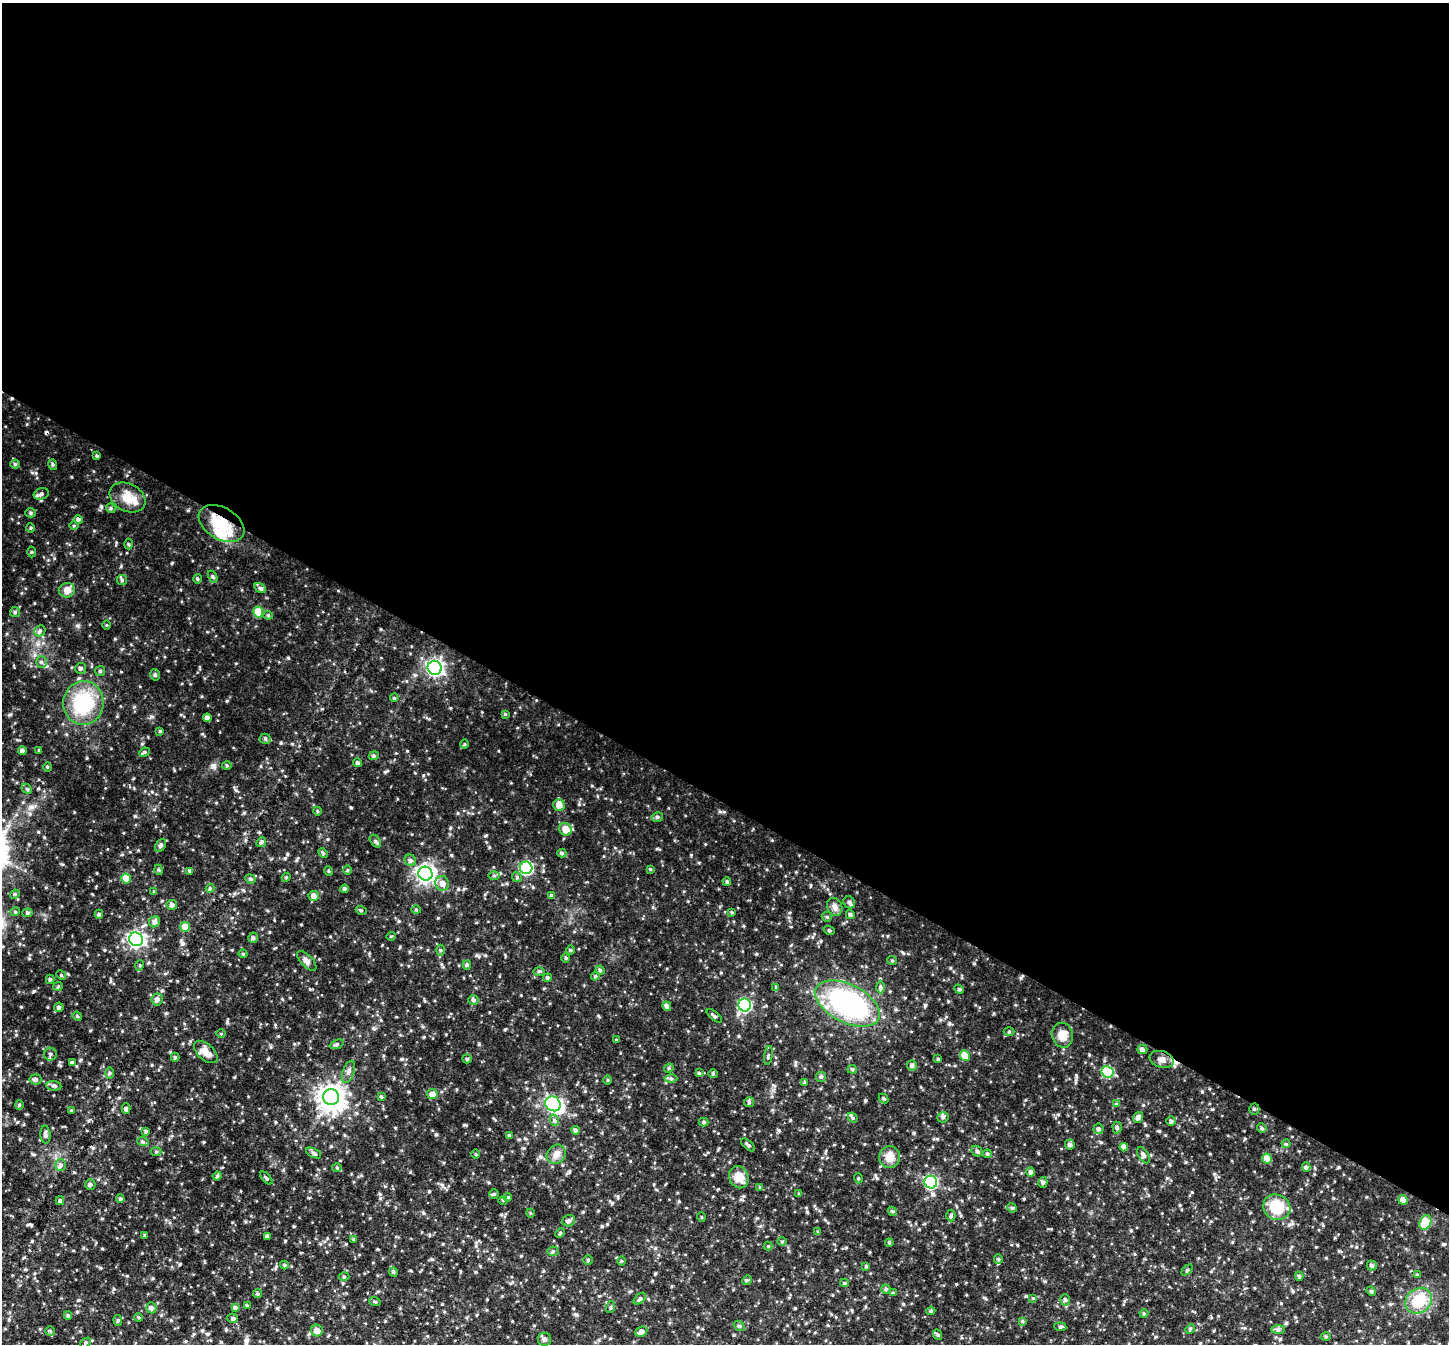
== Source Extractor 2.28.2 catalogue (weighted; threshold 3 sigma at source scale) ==
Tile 3 of 4 x 4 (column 3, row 1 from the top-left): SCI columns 2905-4351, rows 4322-5663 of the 5809 x 5819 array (HDU 1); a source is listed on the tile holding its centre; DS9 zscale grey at full resolution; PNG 1451 x 1346 px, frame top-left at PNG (2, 3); each listed source drawn as its Kron ellipse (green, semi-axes under 4 px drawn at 4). Shown black and unused: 60% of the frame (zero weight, under 3 of 4 exposures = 2% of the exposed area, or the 3 px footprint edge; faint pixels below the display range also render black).
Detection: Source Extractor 2.28.2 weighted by HDU 2 'WHT'; one run over the whole footprint, this tile lists its part. Background 0.0873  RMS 0.011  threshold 0.0477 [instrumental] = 3 sigma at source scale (4.5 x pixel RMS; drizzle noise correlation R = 1.50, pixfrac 1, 0.05/0.05 arcsec/px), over >= 5 px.
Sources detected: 269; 1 inside a brighter object's white glare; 2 cosmic-ray / hot-pixel residue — neither listed nor drawn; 3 inside a brighter listed object's ellipse — not listed separately; the other 263 listed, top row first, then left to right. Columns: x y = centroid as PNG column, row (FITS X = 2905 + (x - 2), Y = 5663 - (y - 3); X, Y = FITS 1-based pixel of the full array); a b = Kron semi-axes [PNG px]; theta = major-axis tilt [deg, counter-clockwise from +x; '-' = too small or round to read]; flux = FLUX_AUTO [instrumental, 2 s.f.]
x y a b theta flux
97 456 4 3 - 1.2
15 464 5 4 - 1.4
53 465 5 4 - 1.4
41 494 8 5 19 2.9
128 498 19 13 -27 14
111 508 5 4 - 1.4
31 513 5 4 - 1.5
78 519 4 4 - 2
221 524 25 16 -31 29
74 526 5 3 - 0.92
31 528 5 3 - 0.97
128 544 5 3 - 1.1
31 552 5 3 - 1
213 577 6 4 -59 1.4
197 579 5 3 - 1
122 580 5 5 - 1.5
260 588 6 4 -33 1.7
67 590 8 7 - 6.9
15 612 5 5 - 1.4
258 612 5 5 - 20
268 615 4 4 - 1.2
107 625 4 3 - 0.89
40 631 6 5 - 2
41 662 5 5 - 1.8
81 668 5 5 - 2.2
435 668 7 7 - 260
100 671 5 5 - 1.4
155 675 6 4 -76 1.7
394 698 4 3 - 0.91
83 703 22 20 84 55
505 714 4 4 - 1.1
207 718 4 4 - 3.4
160 731 4 4 - 0.97
265 739 5 5 - 1.7
464 744 5 3 - 0.97
22 750 4 4 - 2.3
39 750 4 4 - 0.97
144 752 5 4 - 1.5
374 756 5 4 - 1.5
358 763 4 4 - 2
227 765 5 3 - 1
47 767 4 3 - 0.96
27 789 6 4 -45 1.4
559 805 6 5 - 7.1
317 811 4 3 - 0.98
657 817 5 4 - 1.8
565 829 6 6 - 11
375 841 7 4 -52 1.7
261 842 5 4 - 1.7
160 845 7 5 60 2.3
323 853 6 3 -45 1.1
562 853 4 4 - 1.5
410 860 6 5 - 2.4
526 868 6 6 - 100
650 869 4 4 - 0.93
159 870 5 3 - 1.2
347 870 4 3 - 0.91
190 871 4 4 - 1.8
329 871 5 3 - 0.88
425 874 7 7 - 390
494 875 6 4 0 1.6
286 877 4 4 - 1.1
517 877 5 4 - 1.5
126 879 5 5 - 15
250 879 5 4 - 1.6
727 881 4 3 - 1.3
442 883 7 6 - 5.5
210 888 4 4 - 1.2
345 889 4 4 - 1.9
154 892 4 4 - 0.98
15 894 5 4 - 1.1
314 896 5 5 - 5
551 896 4 4 - 1.4
849 902 6 5 - 2.3
172 905 5 5 - 3.1
835 907 9 7 -66 4
416 909 5 3 - 1
361 910 5 3 - 1
15 912 4 4 - 1.1
732 912 4 3 - 1
28 913 5 4 - 1.6
99 914 4 4 - 1.6
850 915 4 4 - 2
827 917 5 5 - 1.5
155 922 6 5 - 2.9
185 927 5 5 - 13
829 930 5 3 - 1.1
391 936 5 3 - 0.76
253 938 5 4 - 2.1
136 939 7 6 - 260
440 950 5 3 - 1.1
570 950 5 3 - 1.1
243 954 4 4 - 1.1
566 958 5 3 - 1
892 960 5 3 - 0.87
307 961 12 6 -46 3.6
140 965 5 3 - 1.1
467 965 5 4 - 1.6
600 970 4 4 - 1.3
539 971 5 3 - 1.3
61 975 5 4 - 1.2
595 976 4 4 - 1.2
547 978 4 4 - 1.7
50 979 4 4 - 1.7
58 986 5 4 - 1.3
776 987 4 4 - 0.9
880 987 6 4 -89 1.8
959 989 5 4 - 1.3
157 999 6 6 - 2.9
473 1000 5 5 - 2
847 1004 35 19 -27 140
745 1005 6 6 - 100
667 1006 5 4 - 3.1
59 1007 5 4 - 1.7
77 1016 5 3 - 0.96
714 1016 9 3 -40 1.6
1009 1031 5 3 - 1
221 1034 5 3 - 0.92
1063 1035 12 10 -76 9.8
616 1040 4 3 - 0.91
337 1044 7 4 20 1.7
1142 1049 5 4 - 2.6
206 1052 14 8 -42 7.3
50 1054 6 6 - 2.4
768 1056 9 3 81 1.3
965 1056 5 5 - 16
175 1057 4 4 - 1.4
467 1059 5 4 - 1.3
938 1059 4 3 - 0.97
1162 1059 12 8 -18 5.8
72 1062 4 4 - 1.4
912 1065 5 5 - 2.1
669 1068 5 4 - 1.1
852 1069 4 4 - 1.3
348 1072 11 5 70 3.7
1107 1072 6 5 - 47
109 1073 6 4 89 1.5
699 1073 4 4 - 1.2
713 1074 4 4 - 1.1
821 1077 5 5 - 1.5
671 1078 6 4 -1 1.8
35 1079 6 5 - 2.5
608 1080 5 3 - 0.88
805 1082 4 4 - 1.3
54 1086 7 4 -8 2
432 1094 5 5 - 5
331 1097 8 8 - 810
381 1097 4 3 - 1.2
884 1099 5 3 - 1.2
749 1102 5 5 - 1.4
553 1104 8 7 - 200
1116 1104 4 4 - 0.97
19 1105 4 4 - 1.1
126 1109 5 4 - 1.9
1254 1109 5 5 - 1.6
71 1110 3 3 - 0.82
943 1117 5 5 - 1.7
1138 1117 6 4 53 2.9
853 1118 5 4 - 1.2
554 1120 6 3 -72 1.5
1171 1121 5 4 - 2
704 1122 5 4 - 1.5
1117 1128 6 4 -88 1.7
1262 1128 5 4 - 1.4
1099 1129 5 5 - 2.4
575 1130 4 4 - 2
146 1131 4 4 - 1.5
45 1134 9 5 -87 2.9
509 1135 4 4 - 1.6
143 1142 6 3 -19 1.4
1286 1144 4 4 - 1
748 1145 8 3 -41 1.7
1070 1145 5 5 - 2.3
1124 1147 4 4 - 4.5
977 1151 6 5 - 1.5
156 1152 5 3 - 1.1
314 1153 8 4 -26 2.2
476 1154 4 3 - 0.92
556 1154 10 8 45 5
987 1154 4 3 - 1.3
1144 1155 9 5 -57 2.4
890 1157 11 10 - 9.1
1267 1158 5 5 - 9.6
61 1165 6 5 - 2
1306 1167 5 4 - 1.8
337 1168 5 3 - 1.2
1031 1172 4 4 - 2.4
217 1176 4 4 - 1.4
739 1177 11 9 -70 10
266 1178 8 3 -48 1.3
858 1178 5 3 - 1
931 1182 6 6 - 120
1043 1182 5 4 - 1.7
90 1184 5 5 - 2.1
760 1187 4 4 - 0.85
494 1194 5 5 - 1.3
799 1194 4 3 - 1.1
508 1197 4 3 - 1.2
120 1199 4 3 - 1.3
503 1200 4 3 - 0.87
1403 1200 5 4 - 7.5
60 1201 4 3 - 1.7
1277 1207 14 12 -29 29
1012 1208 5 4 - 1.3
892 1211 5 3 - 1.2
530 1213 4 3 - 0.73
951 1216 6 4 87 1.8
701 1217 5 3 - 0.77
569 1221 6 5 - 2.1
1425 1222 7 5 65 31
818 1232 4 4 - 1.1
560 1233 5 3 - 1.2
145 1235 4 3 - 1.1
267 1236 4 3 - 2.6
353 1239 4 3 - 1
782 1242 5 3 - 0.87
889 1243 4 4 - 1
768 1246 4 4 - 1
553 1251 5 5 - 1.4
998 1259 5 4 - 1.1
588 1260 4 4 - 1.1
621 1261 5 3 - 0.91
284 1265 4 4 - 1.1
1372 1265 5 5 - 1.7
866 1266 4 4 - 1.1
1187 1270 6 4 45 1.4
393 1272 4 4 - 1.2
1417 1275 4 4 - 0.95
1299 1276 4 4 - 1.5
344 1277 5 3 - 1
747 1280 5 4 - 1.3
844 1283 4 4 - 1.2
886 1289 5 4 - 1.4
1371 1291 5 4 - 1.3
257 1293 4 4 - 1.4
893 1293 4 4 - 1
1033 1298 4 3 - 0.86
640 1299 7 4 43 1.8
1065 1300 5 5 - 1.8
1419 1301 14 12 38 23
375 1302 6 3 -19 1.1
247 1306 3 3 - 1.4
611 1307 6 3 73 1.2
151 1308 5 5 - 2.5
235 1308 4 4 - 2.2
931 1311 4 4 - 1.4
1144 1313 4 4 - 1.1
68 1315 4 4 - 1.5
138 1317 4 3 - 0.89
233 1318 5 4 - 1.7
118 1320 5 4 - 1.2
1022 1321 4 4 - 1.1
739 1326 6 4 -40 1.3
1060 1327 6 4 -6 1.5
1190 1329 5 4 - 1.2
1278 1330 7 4 1 1.9
50 1331 4 4 - 1.2
317 1331 6 5 - 5.9
641 1332 6 4 24 3.2
938 1335 5 3 - 1.1
1326 1336 5 3 - 1.1
544 1339 7 6 - 2.5
86 1343 6 4 44 1.5
Overlapping masked pixels (flux is a lower limit): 2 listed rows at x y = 221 524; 1254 1109
Unlisted compact peaks at least as high as the median listed source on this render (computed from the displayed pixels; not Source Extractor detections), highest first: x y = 214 765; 451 855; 78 626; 385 772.